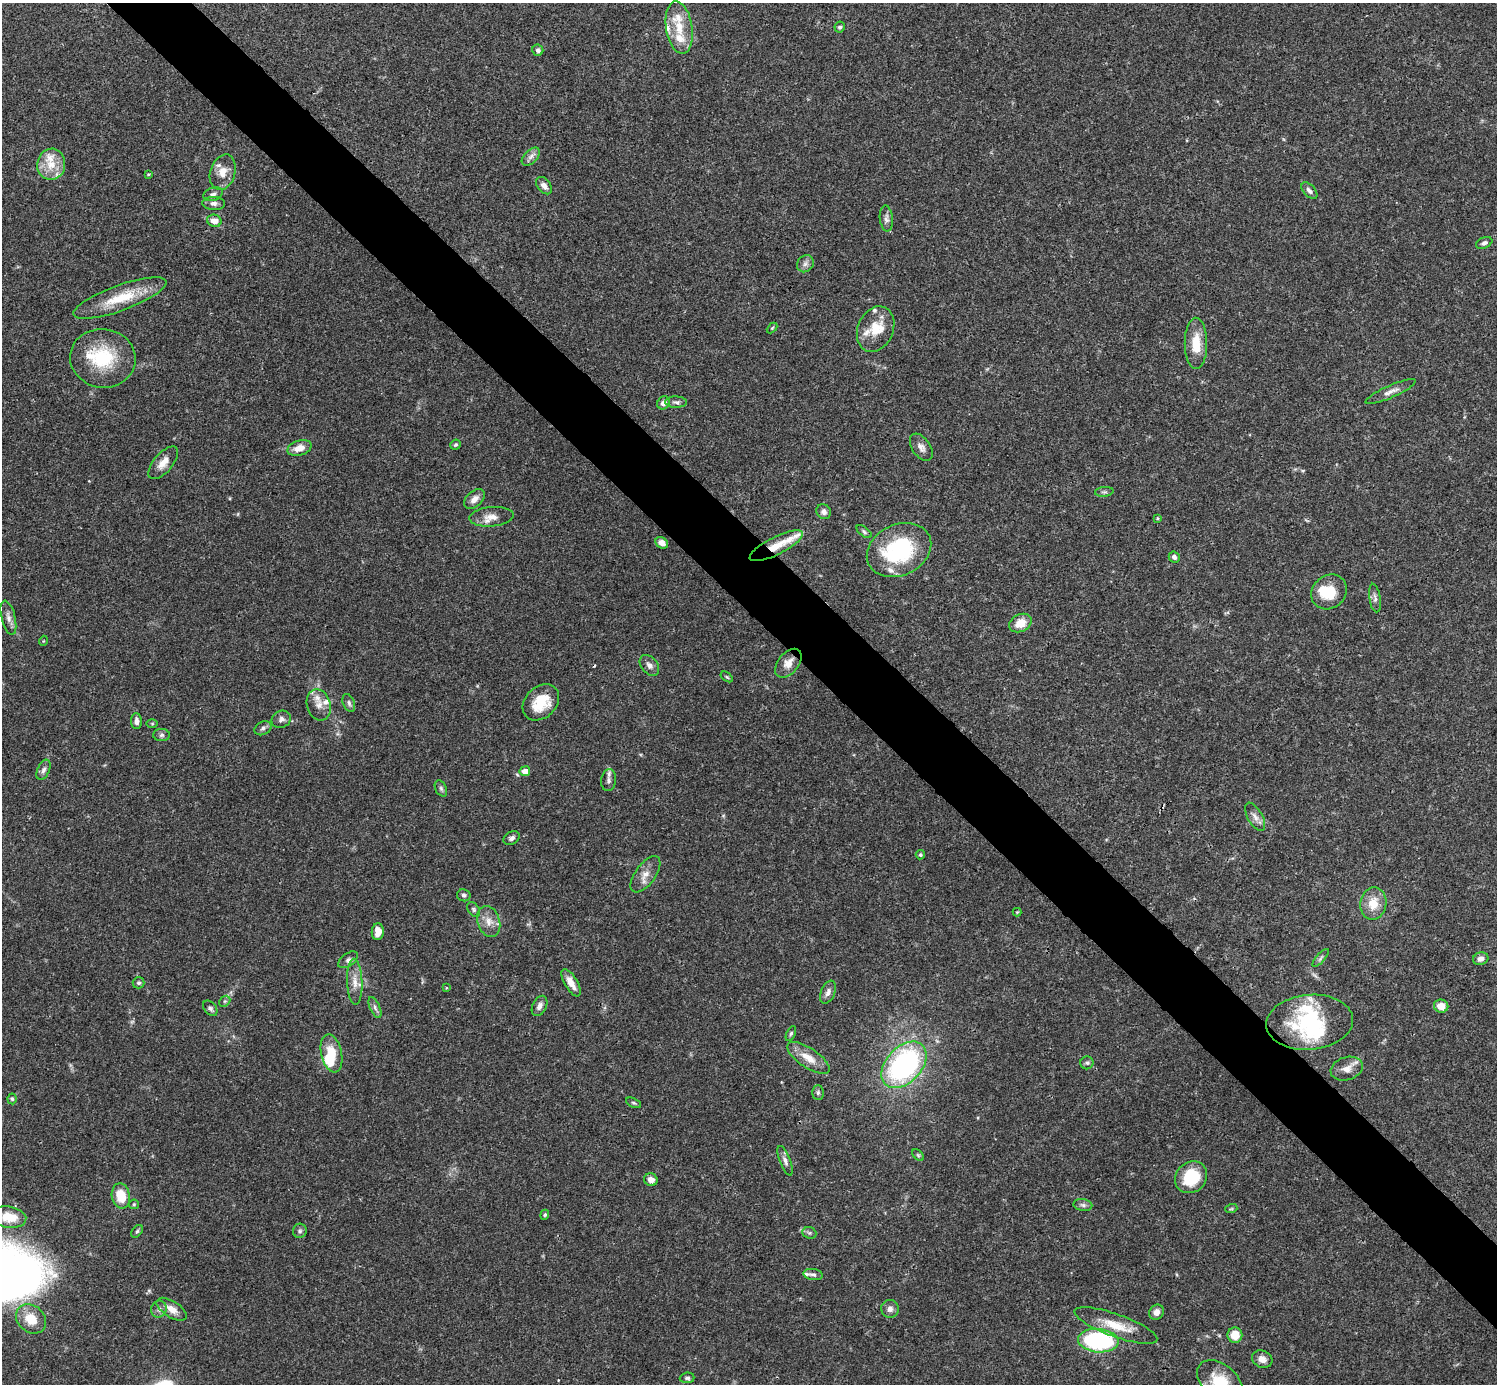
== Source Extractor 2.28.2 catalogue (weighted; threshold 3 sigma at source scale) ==
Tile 6 of 4 x 4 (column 2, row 2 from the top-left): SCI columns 1495-2989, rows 2920-4301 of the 5982 x 5981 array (HDU 1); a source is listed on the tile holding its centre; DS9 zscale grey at full resolution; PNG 1499 x 1386 px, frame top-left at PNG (2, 3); each listed source drawn as its Kron ellipse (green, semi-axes under 4 px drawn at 4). Shown black and unused: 5% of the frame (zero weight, under 3 of 4 exposures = <1% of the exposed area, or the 3 px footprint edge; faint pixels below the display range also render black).
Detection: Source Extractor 2.28.2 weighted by HDU 2 'WHT'; one run over the whole footprint, this tile lists its part. Background 0.0412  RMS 0.0027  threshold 0.012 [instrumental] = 3 sigma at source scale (4.5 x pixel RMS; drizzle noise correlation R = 1.50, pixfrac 1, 0.05/0.05 arcsec/px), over >= 5 px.
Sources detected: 133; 3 inside a brighter object's white glare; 1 cosmic-ray / hot-pixel residue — neither listed nor drawn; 14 inside a brighter listed object's ellipse — not listed separately; the other 115 listed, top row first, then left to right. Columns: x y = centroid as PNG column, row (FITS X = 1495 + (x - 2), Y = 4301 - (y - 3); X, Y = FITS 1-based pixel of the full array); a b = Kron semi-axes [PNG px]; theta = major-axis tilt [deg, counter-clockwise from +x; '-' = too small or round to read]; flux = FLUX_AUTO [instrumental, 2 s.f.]
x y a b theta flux
840 27 5 5 - 0.5
679 28 26 13 -81 7
538 50 6 5 - 0.74
531 157 11 6 46 1.2
51 164 15 14 - 4.9
223 172 18 12 73 3.5
148 174 4 3 - 0.23
544 186 10 6 -50 1.4
1309 191 10 5 -47 0.9
213 194 10 6 19 0.97
214 203 11 6 -2 1.1
886 219 13 6 -84 1.1
214 221 7 6 - 2.3
1484 243 8 5 22 0.81
805 264 9 8 - 1.1
120 298 49 13 20 10
772 328 6 4 45 0.33
876 329 23 17 66 6.9
1196 343 25 11 -90 6
103 358 33 29 -8 15
1391 392 27 6 24 1.9
676 402 11 5 -2 0.83
663 403 7 6 - 1.3
455 445 5 5 - 0.49
921 447 15 9 -56 1.6
299 448 12 7 16 2.5
163 463 20 9 50 2.8
1104 492 9 5 6 0.63
474 499 12 7 41 1.9
824 512 8 7 - 1.1
492 517 22 9 5 2.7
1157 518 4 3 - 0.3
864 532 9 4 -38 0.57
662 543 7 5 -34 1.8
776 546 29 8 27 5.5
899 550 33 25 25 26
1174 557 5 5 - 0.88
1329 592 19 16 40 7.1
1375 598 14 5 -82 1
8 618 17 7 -76 1.7
1020 623 11 8 28 3.8
43 641 5 3 - 0.21
788 663 16 10 50 3
649 665 12 8 -51 1.4
727 677 7 3 -36 0.35
541 702 20 15 44 7.9
349 703 9 5 -68 0.71
319 705 16 11 -74 2.7
281 719 10 8 23 1.1
136 721 8 5 -89 1.3
152 724 5 3 - 0.28
263 728 9 6 28 0.81
162 735 8 6 1 0.72
43 770 11 6 66 1
525 771 5 5 - 2
609 780 11 7 81 1.1
441 788 8 5 -63 0.64
1255 817 15 7 -60 1.6
512 838 8 6 29 0.89
920 855 5 4 - 0.38
645 874 21 10 54 2.7
464 895 7 6 - 0.69
1373 903 16 13 80 4.6
474 909 8 5 -53 0.58
1017 912 4 4 - 0.24
489 921 16 11 -72 2.7
378 932 8 6 86 2.7
1321 958 11 4 48 0.66
1481 959 8 6 16 1.3
348 960 11 6 35 0.95
355 982 23 7 -88 2.8
138 983 6 5 - 0.55
571 983 15 6 -59 2.6
446 988 4 3 - 0.23
828 992 12 7 67 1.3
225 1001 6 4 43 0.5
539 1006 11 7 64 1.3
1441 1006 7 6 - 3.2
375 1007 11 5 -67 0.87
210 1008 9 6 -52 0.79
1310 1022 43 27 5 22
791 1033 8 4 63 0.51
332 1053 19 10 -77 5.4
808 1058 24 9 -33 4.1
1087 1063 6 6 - 0.59
904 1065 27 18 47 54
1347 1069 16 11 18 2.4
818 1093 7 5 89 0.59
12 1099 5 4 - 0.41
634 1103 8 4 -26 0.48
918 1155 7 4 -45 0.41
785 1161 16 5 -69 1.2
1191 1177 17 15 43 11
651 1180 7 6 - 1.8
121 1196 12 9 -78 5.6
134 1204 5 5 - 0.36
1083 1205 9 6 -10 0.81
1231 1209 6 3 18 0.32
545 1215 5 4 - 0.34
8 1217 18 10 -9 5.6
137 1231 7 4 53 0.52
300 1231 7 7 - 0.66
809 1233 7 5 -20 0.55
813 1274 10 5 -8 0.71
159 1309 8 7 - 1.1
172 1309 17 8 -33 2.8
890 1309 9 9 - 1.3
1156 1312 8 7 - 1.6
31 1319 16 13 -40 5.6
1116 1326 44 11 -20 7.1
1235 1335 7 7 - 4.5
1098 1341 20 11 -5 36
1262 1359 10 8 -24 2
687 1378 7 5 4 0.62
1220 1382 27 17 -43 9.1
Overlapping masked pixels (flux is a lower limit): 3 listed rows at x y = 776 546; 788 663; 1310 1022
Isophote crosses this tile's border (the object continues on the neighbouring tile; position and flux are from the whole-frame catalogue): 1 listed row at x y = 1220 1382